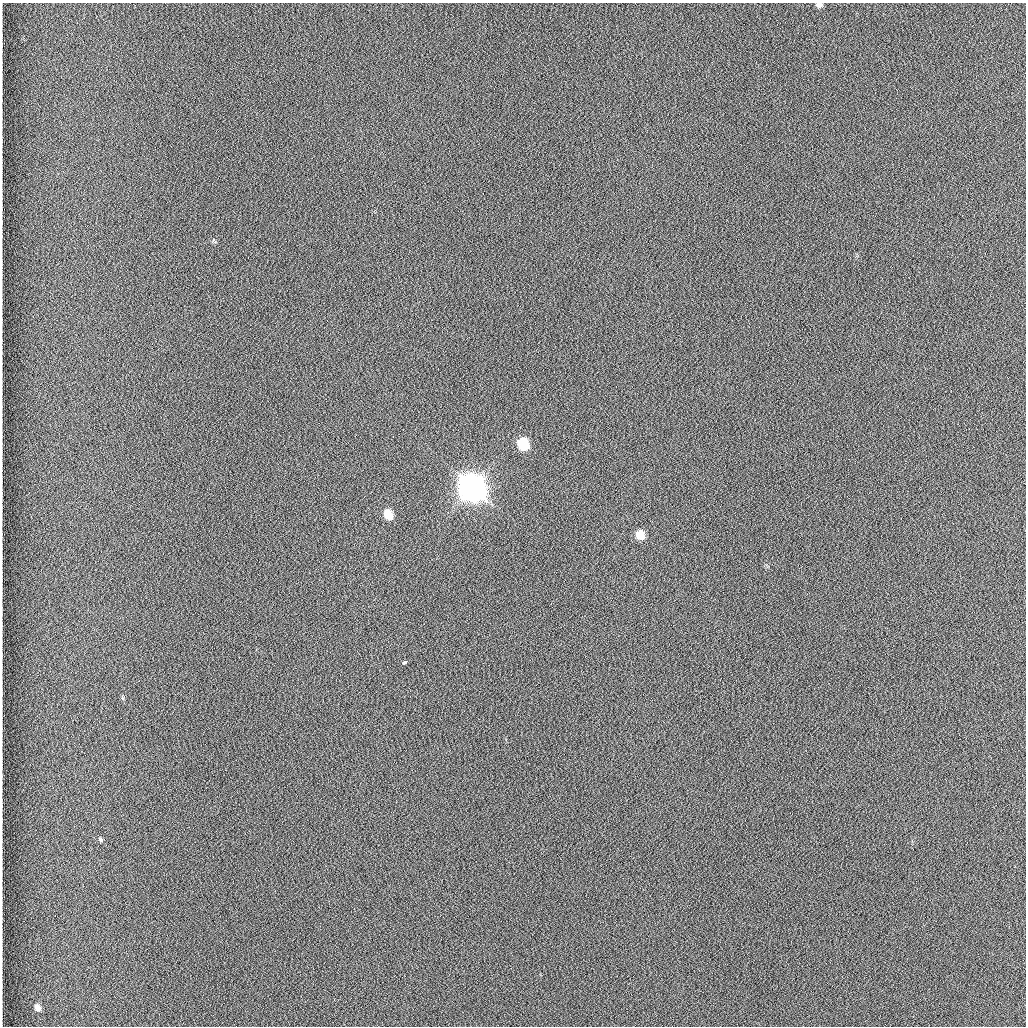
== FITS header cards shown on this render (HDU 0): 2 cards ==
NAXIS1  =                 1024 /fastest changing axis
NAXIS2  =                 1024 /next to fastest changing axis

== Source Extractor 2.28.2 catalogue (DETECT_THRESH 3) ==
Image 1024 x 1024 px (HDU 0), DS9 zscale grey, 1 PNG px = 1 image px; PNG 1028 x 1028 px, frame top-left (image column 1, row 1024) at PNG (2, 3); no overlay
Background 1260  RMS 5.9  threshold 17.8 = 3 sigma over >= 5 px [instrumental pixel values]
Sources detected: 9; all 9 listed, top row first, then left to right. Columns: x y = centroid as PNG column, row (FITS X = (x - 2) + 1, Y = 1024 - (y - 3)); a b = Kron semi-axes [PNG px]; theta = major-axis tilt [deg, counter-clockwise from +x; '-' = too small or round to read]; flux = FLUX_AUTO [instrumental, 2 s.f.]
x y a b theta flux
819 5 7 5 -9 1.5e+03
214 241 9 3 -59 5.7e+02
523 444 8 7 - 2.3e+04
472 488 10 9 - 1.0e+06
388 514 9 7 -65 8.4e+03
640 535 7 6 - 9.2e+03
405 662 5 3 - 2.7e+03
100 840 8 5 -54 7.4e+02
37 1007 8 6 -62 2.5e+03
At the frame edge (FLAGS 8, measured only in part): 1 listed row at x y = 819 5